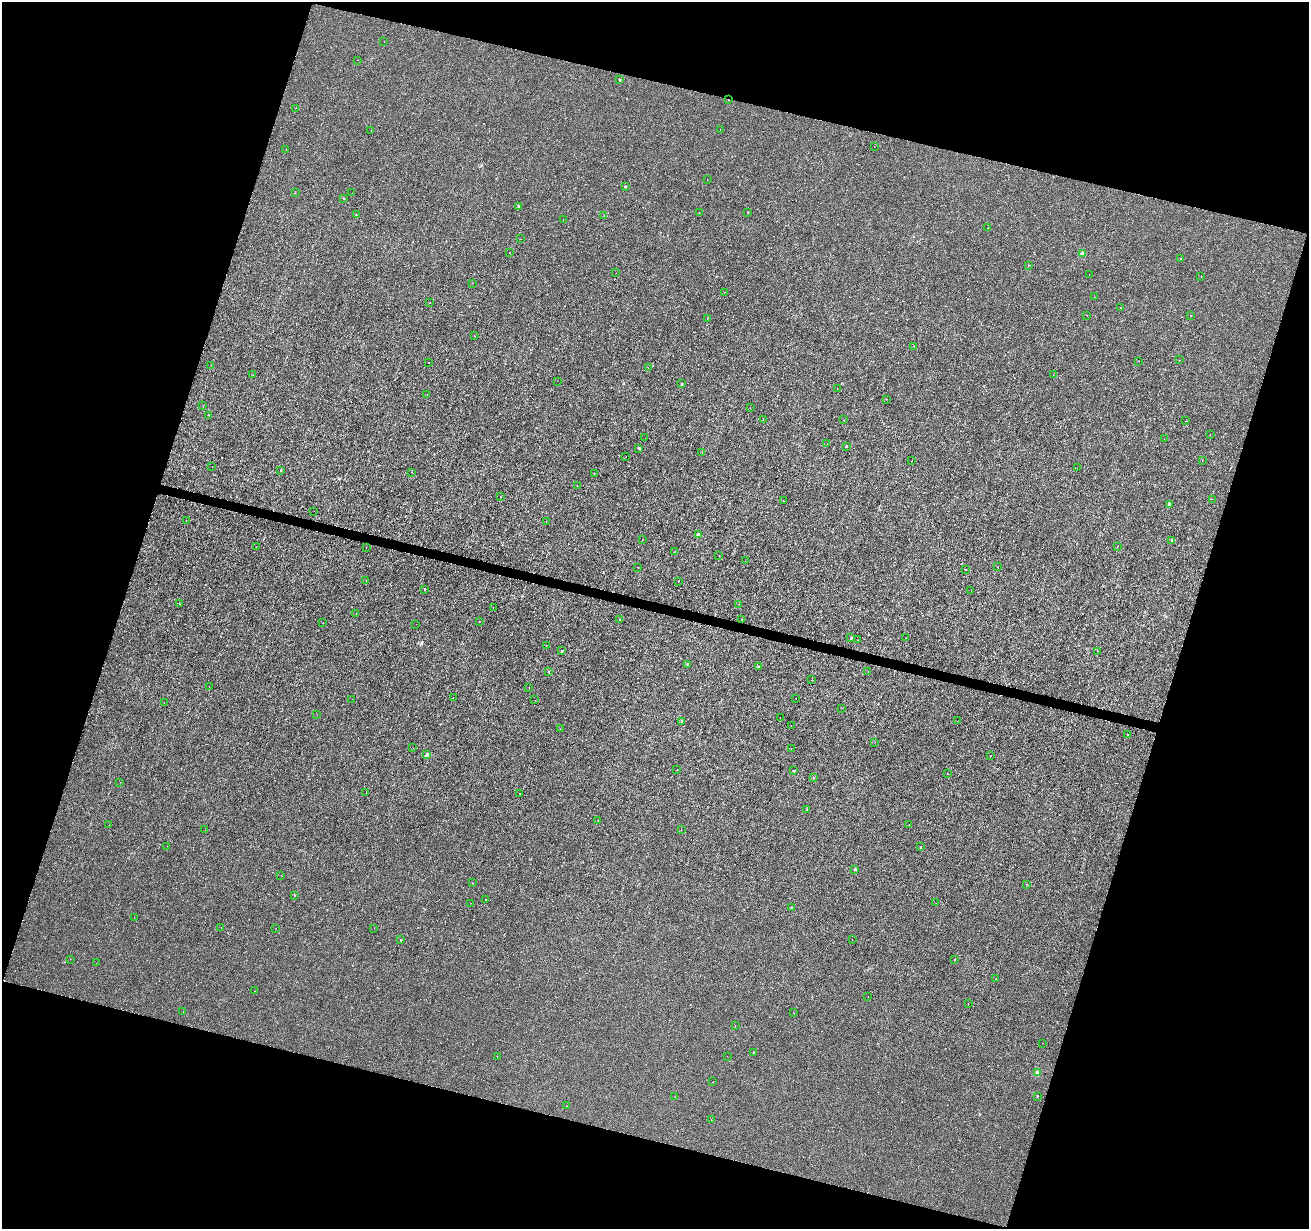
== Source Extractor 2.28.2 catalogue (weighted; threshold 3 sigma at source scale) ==
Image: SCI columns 1-5227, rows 220-5126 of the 5238 x 5411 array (HDU 1 of 3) = the unmasked area's bounding box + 8 px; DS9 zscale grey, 4 x 4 block average (1 PNG px = mean of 4 x 4 image px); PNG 1311 x 1231 px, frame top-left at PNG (2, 2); each listed source drawn as its Kron ellipse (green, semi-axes under 4 px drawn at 4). Shown black and unused: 35% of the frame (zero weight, under 3 of 6 exposures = <1% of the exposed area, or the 3 px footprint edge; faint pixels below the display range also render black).
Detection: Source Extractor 2.28.2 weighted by HDU 2 'WHT'. Background -2.38e-04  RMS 0.0015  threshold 0.00616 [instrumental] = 3 sigma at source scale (4.09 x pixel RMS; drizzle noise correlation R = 1.36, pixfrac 0.8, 0.0396/0.0396 arcsec/px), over >= 5 px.
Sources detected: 187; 1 cosmic-ray / hot-pixel residue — neither listed nor drawn; the other 186 listed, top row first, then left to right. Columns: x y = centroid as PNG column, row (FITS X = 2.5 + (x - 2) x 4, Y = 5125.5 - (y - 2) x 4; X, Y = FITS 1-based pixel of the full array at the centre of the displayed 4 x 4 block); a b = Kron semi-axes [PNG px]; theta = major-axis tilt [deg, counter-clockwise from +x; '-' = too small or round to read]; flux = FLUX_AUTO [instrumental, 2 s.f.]
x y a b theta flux
384 42 2 2 - 0.25
358 60 2 2 - 0.14
620 79 2 2 - 2
728 100 2 2 - 0.63
295 108 2 2 - 0.28
720 129 2 2 - 0.13
371 131 2 2 - 0.22
874 147 2 2 - 0.14
286 149 2 2 - 0.12
707 179 2 2 - 0.13
625 187 2 2 - 2.2
295 193 2 2 - 0.23
352 193 2 2 - 0.13
343 199 2 2 - 0.8
518 206 2 2 - 0.96
748 212 2 2 - 0.81
699 213 2 2 - 0.28
356 215 2 2 - 0.49
604 215 2 2 - 0.17
563 220 2 2 - 0.082
988 228 2 2 - 0.54
520 239 2 2 - 0.14
509 253 2 2 - 0.27
1082 254 2 2 - 9
1181 259 2 2 - 0.23
1028 266 2 2 - 0.17
616 273 2 2 - 0.13
1089 275 2 2 - 0.11
1201 276 2 2 - 0.11
472 283 2 2 - 0.12
725 292 2 2 - 0.11
1094 297 2 2 - 0.18
430 303 2 2 - 0.16
1120 308 2 2 - 0.14
1087 315 2 2 - 0.13
1191 315 2 2 - 0.29
707 318 2 2 - 0.25
474 336 2 2 - 0.42
913 346 2 2 - 0.26
1180 360 2 2 - 0.3
1139 361 2 2 - 0.25
428 363 2 2 - 0.38
211 365 2 2 - 0.15
648 368 2 2 - 0.11
253 375 2 2 - 0.16
1053 375 2 2 - 0.13
557 381 2 2 - 0.22
681 384 2 2 - 2.3
837 389 2 2 - 0.12
427 395 2 2 - 0.35
886 399 2 2 - 0.16
203 406 2 2 - 0.18
750 408 2 2 - 0.092
208 415 2 2 - 0.15
763 420 2 2 - 0.12
844 420 2 2 - 0.43
1186 421 2 2 - 0.16
1210 435 2 2 - 0.13
645 438 2 2 - 0.13
1164 439 2 2 - 0.13
827 443 2 2 - 0.13
846 446 2 2 - 2.1
639 448 2 2 - 1.7
702 452 2 2 - 0.3
626 457 2 2 - 0.14
912 460 2 2 - 0.17
1202 460 2 2 - 0.1
212 467 2 2 - 0.15
1077 468 2 2 - 0.21
281 471 2 2 - 0.21
412 472 2 2 - 0.21
594 473 2 2 - 0.42
577 485 2 2 - 0.21
500 497 2 2 - 0.2
1212 499 2 2 - 0.14
783 501 2 2 - 0.21
1169 504 2 2 - 3.4
314 511 2 2 - 0.15
186 520 2 2 - 0.2
546 521 2 2 - 0.29
698 535 2 2 - 4.3
643 539 2 2 - 0.15
1172 540 2 2 - 3.2
256 546 2 2 - 0.12
1117 546 2 2 - 0.25
366 548 2 2 - 0.32
675 551 2 2 - 0.11
719 556 2 2 - 0.24
745 561 2 2 - 0.13
638 567 2 2 - 0.43
998 567 2 2 - 0.19
966 570 2 2 - 0.16
366 580 2 2 - 0.13
678 581 2 2 - 0.93
425 589 2 2 - 1.7
971 591 2 2 - 0.3
180 604 2 2 - 0.36
739 604 2 2 - 0.13
493 607 2 2 - 0.18
356 613 2 2 - 0.16
742 619 2 2 - 0.22
620 620 2 2 - 1
480 621 2 2 - 0.16
323 623 2 2 - 0.14
416 624 2 2 - 0.32
851 638 2 2 - 1.6
906 638 2 2 - 0.14
857 640 2 2 - 0.18
546 646 2 2 - 0.16
562 651 2 2 - 2.7
1097 651 2 2 - 0.18
687 664 2 2 - 2.2
758 667 2 2 - 2.6
549 671 2 2 - 0.71
868 672 2 2 - 0.15
812 680 2 2 - 0.34
209 687 2 2 - 0.17
529 688 2 2 - 0.13
453 698 2 2 - 0.16
352 699 2 2 - 0.13
796 699 2 2 - 0.21
535 700 2 2 - 0.19
164 703 2 2 - 0.16
841 708 2 2 - 0.15
317 715 2 2 - 0.17
780 717 2 2 - 0.39
681 721 2 2 - 2.2
957 721 2 2 - 0.11
791 725 2 2 - 0.57
560 729 2 2 - 0.12
1128 735 2 2 - 2
875 742 2 2 - 0.24
413 748 2 2 - 0.24
791 748 2 2 - 0.56
427 754 2 2 - 5.1
990 755 2 2 - 0.14
677 769 2 2 - 0.22
794 771 2 2 - 1.5
947 774 2 2 - 0.28
813 778 2 2 - 0.42
120 782 2 2 - 0.095
366 793 2 2 - 0.23
520 794 2 2 - 0.31
807 809 2 2 - 0.15
598 820 2 2 - 0.5
109 825 2 2 - 0.18
909 825 2 2 - 0.47
681 829 2 2 - 0.2
205 830 2 2 - 0.14
167 846 2 2 - 0.57
921 847 2 2 - 0.31
855 869 2 2 - 2.6
281 875 2 2 - 0.19
472 883 2 2 - 0.44
1027 884 2 2 - 0.16
295 895 2 2 - 0.56
486 899 2 2 - 0.12
470 903 2 2 - 0.25
936 903 2 2 - 0.21
791 907 2 2 - 0.47
134 917 2 2 - 0.12
221 927 2 2 - 0.2
374 928 2 2 - 0.11
276 929 2 2 - 0.33
401 940 2 2 - 1.9
852 940 2 2 - 0.11
70 959 2 2 - 0.14
954 959 2 2 - 0.26
96 963 2 2 - 0.16
995 979 2 2 - 0.23
254 991 2 2 - 0.3
868 997 2 2 - 0.16
968 1004 2 2 - 0.19
183 1012 2 2 - 0.15
793 1012 2 2 - 0.12
735 1026 2 2 - 0.19
1043 1043 2 2 - 0.11
754 1052 2 2 - 1.5
727 1056 2 2 - 0.11
497 1057 2 2 - 0.14
1038 1073 2 2 - 15
713 1082 2 2 - 0.15
1037 1096 2 2 - 0.97
675 1097 2 2 - 0.12
566 1106 2 2 - 0.15
711 1120 2 2 - 0.11
Overlapping masked pixels (flux is a lower limit): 1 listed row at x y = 728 100
Diffuse or blended objects may show on this block-average render without a row.